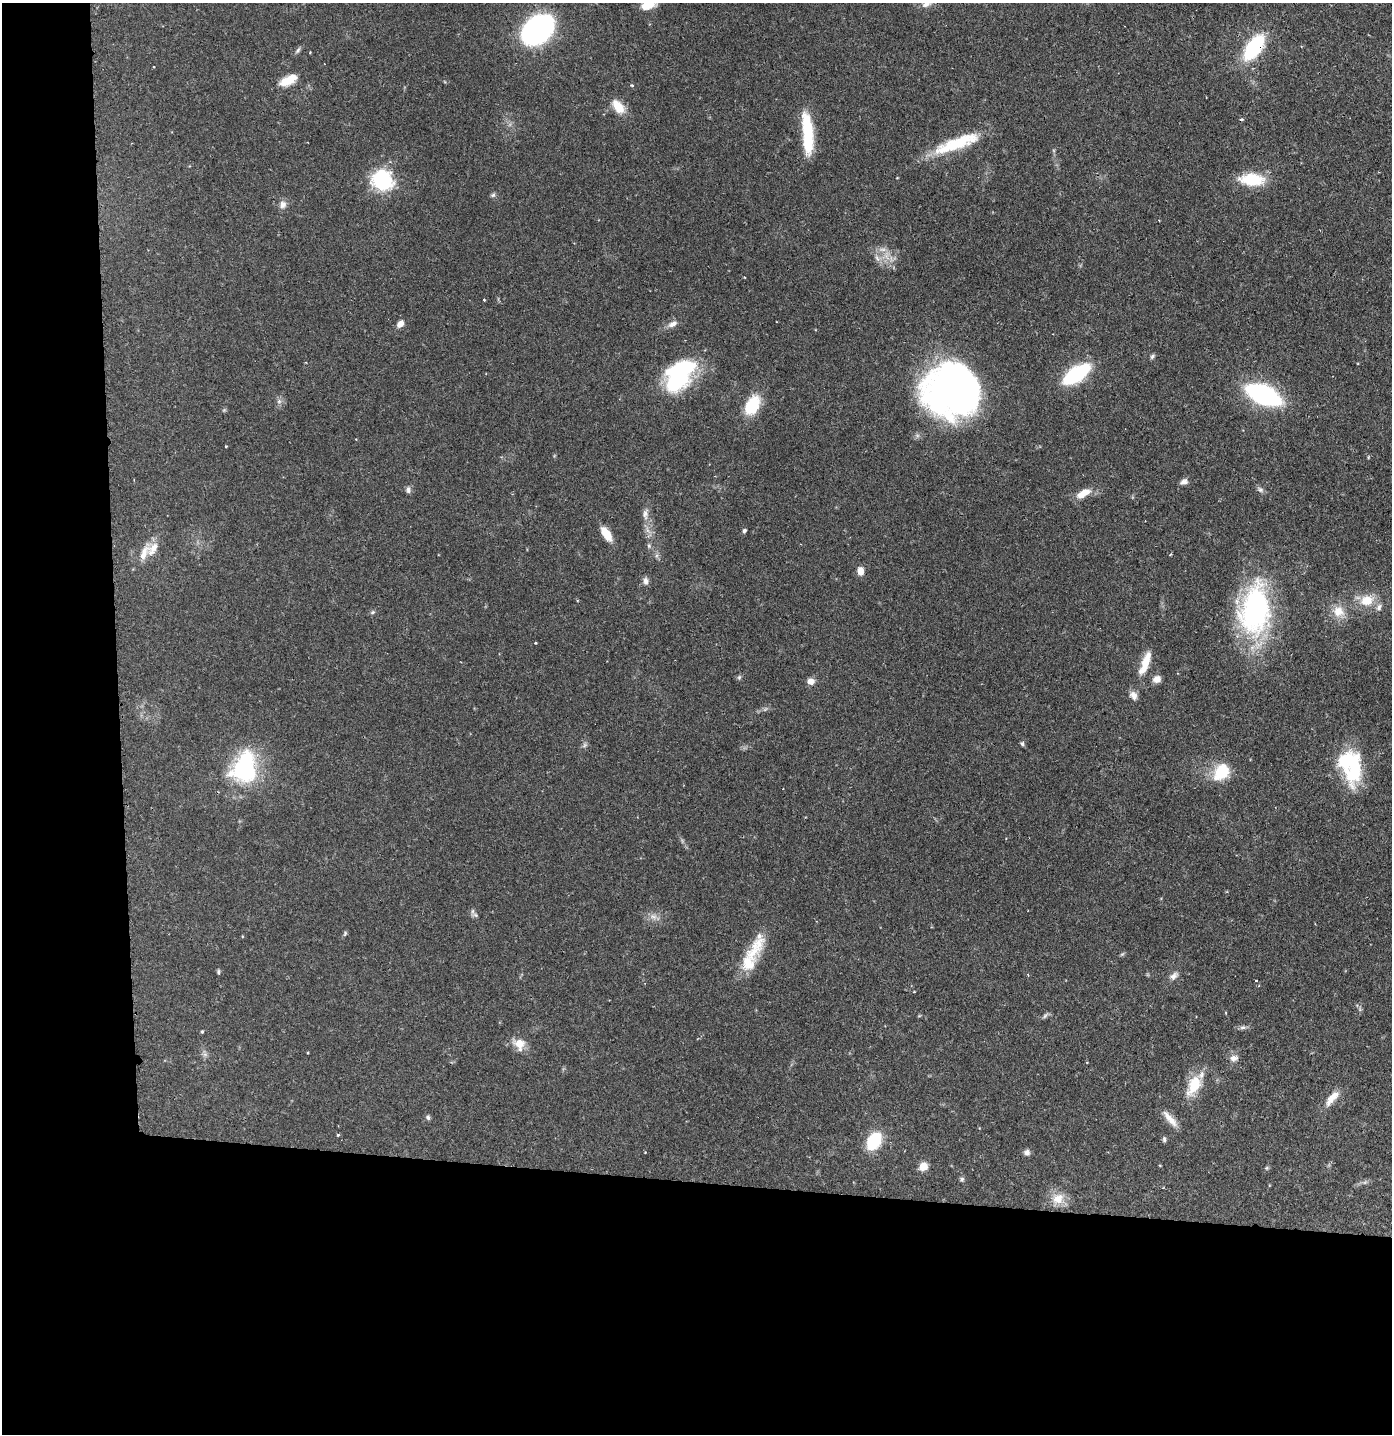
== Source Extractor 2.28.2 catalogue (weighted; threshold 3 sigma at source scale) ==
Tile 7 of 3 x 3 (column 1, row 3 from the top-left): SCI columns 80-1469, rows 9-1440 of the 4332 x 4304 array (HDU 1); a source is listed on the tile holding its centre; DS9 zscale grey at full resolution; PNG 1394 x 1436 px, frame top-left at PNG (2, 3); no overlay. Shown black and unused: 24% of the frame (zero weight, under 2 of 3 exposures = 1% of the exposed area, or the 3 px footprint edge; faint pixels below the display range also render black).
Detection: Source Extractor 2.28.2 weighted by HDU 2 'WHT'; one run over the whole footprint, this tile lists its part. Background 0.131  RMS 0.0054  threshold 0.0245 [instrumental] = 3 sigma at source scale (4.5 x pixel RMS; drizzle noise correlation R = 1.50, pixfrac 1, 0.05/0.05 arcsec/px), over >= 5 px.
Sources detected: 99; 1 too faint to see at this stretch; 2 inside a brighter object's white glare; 1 cosmic-ray / hot-pixel residue — not listed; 7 inside a brighter listed object's ellipse — not listed separately; the other 88 listed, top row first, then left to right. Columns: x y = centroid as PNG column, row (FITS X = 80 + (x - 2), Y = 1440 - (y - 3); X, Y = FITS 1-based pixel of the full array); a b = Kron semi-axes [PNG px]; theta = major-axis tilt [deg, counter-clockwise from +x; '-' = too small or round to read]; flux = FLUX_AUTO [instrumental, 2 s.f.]
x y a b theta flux
926 4 11 10 - 3.7
648 5 14 8 14 8.9
537 29 28 19 41 110
1254 47 23 11 55 50
298 50 10 4 53 1.3
310 52 3 2 - 0.48
153 67 2 2 - 0.47
285 82 16 11 0 6.7
632 85 4 4 - 0.82
618 106 21 11 -51 9
807 133 45 11 -85 28
957 143 58 13 20 29
1252 179 23 12 -3 24
382 180 12 11 - 72
493 195 7 5 60 1.1
283 205 10 9 - 2.9
886 256 14 8 -75 5.1
877 258 11 4 -58 2
484 300 3 3 - 1
400 324 10 7 48 2.9
672 324 14 7 25 3.3
1152 356 7 5 46 1.1
1076 374 27 12 34 50
678 375 34 24 52 64
954 390 51 46 2 270
1263 395 25 12 -24 110
279 401 6 6 - 1.5
752 406 16 10 61 27
356 439 3 2 - 0.34
226 446 3 2 - 0.68
1368 457 5 3 - 0.52
1184 482 11 7 23 2.2
408 490 10 6 86 1.7
1260 490 10 6 -31 1.7
1083 493 21 9 29 6.7
645 514 17 8 88 3.9
744 531 5 4 - 1.1
606 533 15 7 -56 10
649 546 7 5 72 1.1
153 549 27 18 41 9.5
1171 554 4 2 - 0.48
860 571 9 7 -87 4.2
645 581 10 6 -88 2.3
1367 601 16 13 9 12
1255 610 53 30 83 120
1338 611 15 14 - 8.7
372 612 7 5 21 0.97
535 643 3 3 - 0.44
1145 663 32 9 69 11
739 677 7 5 68 0.99
1157 679 10 8 16 3.5
811 681 8 7 - 3.7
1133 695 11 8 -59 3.3
1022 744 7 5 -87 0.98
584 745 8 4 46 1.2
244 769 33 25 71 61
1354 769 43 18 79 32
1222 772 21 16 53 18
475 915 7 5 -22 1.2
653 917 11 7 -7 3
345 933 7 5 73 0.92
753 952 45 17 53 18
1122 954 7 4 33 0.76
218 972 7 4 82 0.86
1028 975 5 3 - 0.42
1173 976 13 8 35 2.9
1256 981 3 2 - 0.55
914 992 4 2 - 0.38
1045 1015 9 5 52 1.3
919 1016 6 3 19 0.48
1243 1027 9 5 6 1.5
202 1031 4 3 - 0.64
519 1044 15 13 -54 7.6
205 1054 7 6 - 1.5
1234 1058 12 8 9 3
1194 1085 25 14 65 17
1332 1098 24 8 51 7.2
428 1117 7 5 -83 1.2
1170 1119 26 7 -49 5.9
338 1135 3 3 - 1.1
1164 1139 8 5 -84 1.1
874 1141 16 11 61 29
645 1152 3 2 - 0.38
1027 1152 7 7 - 2.3
923 1166 8 7 - 6.4
1267 1168 5 5 - 0.75
962 1179 6 6 - 1
1058 1199 17 14 23 7.8
Overlapping masked pixels (flux is a lower limit): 1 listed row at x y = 1254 47
Isophote crosses this tile's border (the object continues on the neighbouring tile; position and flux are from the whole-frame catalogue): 2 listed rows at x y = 926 4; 648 5